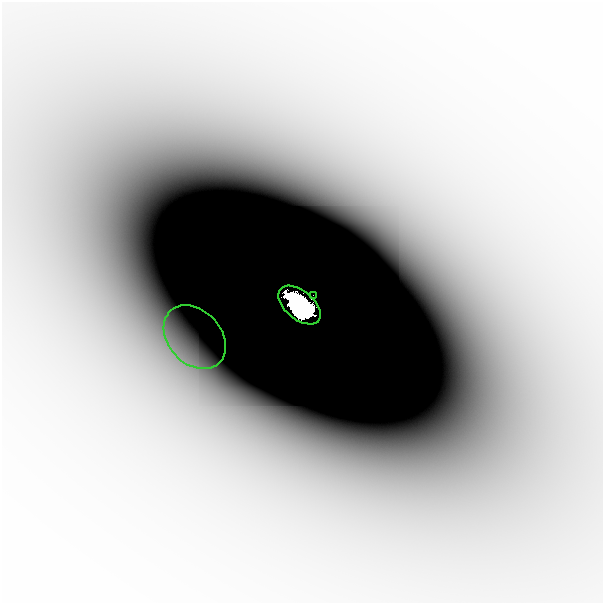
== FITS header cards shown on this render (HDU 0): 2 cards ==
NAXIS1  =                  601
NAXIS2  =                  601

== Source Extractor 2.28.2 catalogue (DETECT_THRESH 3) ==
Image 601 x 601 px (HDU 0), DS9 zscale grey, 1 PNG px = 1 image px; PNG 605 x 605 px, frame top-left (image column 1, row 601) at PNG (2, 2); each listed source drawn as its Kron ellipse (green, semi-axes under 4 px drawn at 4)
Background -3.47e-10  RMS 1.0e-10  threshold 3.09e-10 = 3 sigma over >= 5 px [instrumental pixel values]
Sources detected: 4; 1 with non-positive FLUX_AUTO (blend fragments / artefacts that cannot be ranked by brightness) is neither listed nor drawn; the other 3 listed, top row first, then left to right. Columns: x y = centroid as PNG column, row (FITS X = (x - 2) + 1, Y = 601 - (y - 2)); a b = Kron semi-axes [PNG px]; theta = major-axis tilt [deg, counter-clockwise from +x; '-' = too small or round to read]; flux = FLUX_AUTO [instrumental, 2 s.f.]
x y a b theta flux
313 295 2 2 - 2.2e-02
299 305 25 14 -40 3.0e+01
195 337 36 26 -48 3.3e-07
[1 non-positive-flux detection neither listed nor drawn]